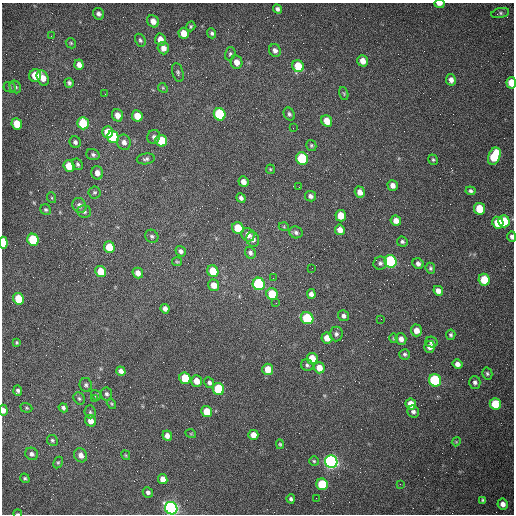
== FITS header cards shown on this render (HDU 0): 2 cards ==
NAXIS1  =                  512 /fastest changing axis
NAXIS2  =                  512 /next to fastest changing axis

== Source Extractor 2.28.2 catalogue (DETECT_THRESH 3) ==
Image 512 x 512 px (HDU 0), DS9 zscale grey, 1 PNG px = 1 image px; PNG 516 x 516 px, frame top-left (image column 1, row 512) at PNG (2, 3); each listed source drawn as its Kron ellipse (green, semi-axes under 4 px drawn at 4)
Background 1500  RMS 23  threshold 67.5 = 3 sigma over >= 5 px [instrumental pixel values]
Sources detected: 169; all 169 listed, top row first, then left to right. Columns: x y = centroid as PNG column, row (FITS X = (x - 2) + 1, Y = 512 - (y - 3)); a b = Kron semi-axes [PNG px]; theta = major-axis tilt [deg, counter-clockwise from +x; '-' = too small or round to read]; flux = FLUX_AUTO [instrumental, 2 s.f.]
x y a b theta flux
439 4 5 3 - 6800
277 9 4 4 - 4100
500 13 9 5 12 3100
99 14 6 5 - 5800
153 21 6 5 - 12000
191 26 5 4 - 2300
184 33 5 5 - 22000
212 33 5 4 - 3200
51 36 3 2 - 1500
140 40 7 5 -62 3100
160 40 6 5 - 14000
71 43 5 4 - 2000
163 48 6 5 - 10000
275 50 6 5 - 5900
230 54 7 5 75 3100
363 61 5 5 - 12000
236 62 7 5 -79 13000
79 65 5 4 - 8500
298 66 6 5 - 40000
178 72 10 5 -75 3600
35 75 6 5 - 35000
43 78 8 5 -65 16000
451 80 6 5 - 6700
69 83 5 4 - 3300
511 83 6 4 -84 29000
10 87 6 5 - 2400
15 87 6 5 - 3400
163 88 5 4 - 1700
344 93 7 4 -71 2000
105 94 2 2 - 820
220 114 6 5 - 150000
289 114 7 5 -61 3500
117 115 6 5 - 12000
137 116 6 5 - 22000
327 121 6 5 - 21000
83 123 6 5 - 65000
17 124 6 5 - 32000
293 128 2 2 - 750
108 132 6 5 - 44000
113 137 6 5 - 110000
154 137 7 6 - 3800
161 141 6 5 - 50000
75 142 6 5 - 4500
124 142 8 7 - 7600
311 145 5 5 - 2300
93 154 7 5 -19 3400
494 156 9 6 68 70000
302 158 6 6 - 110000
146 159 9 5 7 3500
433 160 5 4 - 2500
78 164 6 4 -58 2700
69 166 6 5 - 33000
270 169 5 4 - 1700
97 173 6 6 - 10000
243 182 5 5 - 8600
393 186 5 5 - 8800
299 187 2 2 - 1000
470 191 5 4 - 3200
94 192 6 6 - 2900
360 192 5 5 - 11000
310 196 5 5 - 4900
52 198 5 3 - 1700
241 198 5 4 - 4900
79 205 8 6 -58 7400
479 209 6 5 - 39000
46 210 6 5 - 2600
84 211 7 6 - 4300
341 216 6 5 - 25000
396 220 5 5 - 11000
504 221 6 5 - 50000
498 223 6 5 - 41000
284 227 5 3 - 1500
238 228 6 5 - 42000
340 230 5 5 - 11000
296 232 7 5 -21 4100
248 235 7 6 - 12000
152 236 7 6 - 3300
512 237 5 4 - 4400
253 239 7 6 - 6100
33 240 6 5 - 99000
402 242 5 5 - 2900
3 243 6 4 -84 61000
109 247 6 5 - 36000
181 251 5 5 - 4600
250 253 6 5 - 4300
391 261 6 6 - 280000
177 262 5 4 - 1700
380 263 7 6 - 4400
418 264 6 5 - 5800
312 268 2 2 - 690
430 268 6 4 -67 2700
101 271 5 5 - 32000
213 271 6 5 - 41000
138 273 5 5 - 11000
273 278 2 2 - 690
484 280 6 5 - 43000
259 284 6 6 - 200000
214 285 6 5 - 15000
438 291 5 4 - 8600
272 294 6 5 - 50000
311 294 5 4 - 6200
19 299 6 5 - 54000
276 303 3 2 - 1300
165 309 5 4 - 7100
343 316 5 5 - 4600
307 318 6 6 - 110000
381 319 2 2 - 820
416 330 6 5 - 11000
336 334 7 6 - 4300
451 335 5 4 - 2900
327 338 6 5 - 15000
393 338 5 3 - 1500
401 339 6 5 - 7900
432 342 6 5 - 4600
17 343 3 3 - 2000
430 347 6 5 - 7700
405 354 5 5 - 2800
312 358 5 5 - 26000
457 364 5 4 - 7000
307 365 6 5 - 3300
319 368 6 5 - 16000
268 369 5 5 - 21000
121 371 5 4 - 6200
487 374 6 5 - 2800
185 378 6 5 - 49000
435 380 6 6 - 170000
196 381 6 5 - 17000
475 382 6 5 - 4200
209 383 5 4 - 4100
86 385 7 6 - 3500
218 389 6 5 - 98000
18 391 5 4 - 3500
107 394 6 5 - 3500
96 395 5 4 - 2500
79 398 6 5 - 3000
94 399 2 2 - 610
111 404 5 4 - 1800
411 404 5 5 - 20000
495 404 6 5 - 50000
26 408 6 4 -20 2200
63 408 5 4 - 3800
3 410 5 4 - 8700
207 411 5 5 - 28000
90 412 6 5 - 2700
413 412 6 5 - 4700
91 421 6 5 - 14000
191 434 5 3 - 1400
253 435 5 5 - 13000
167 436 5 4 - 8200
52 440 6 5 - 2700
456 442 4 3 - 1200
280 444 5 4 - 1900
32 454 6 6 - 4900
81 455 7 6 - 9500
126 455 5 3 - 1600
314 461 5 5 - 2200
331 462 6 6 - 720000
58 463 6 4 62 2200
25 478 5 4 - 2200
163 479 5 4 - 13000
322 484 6 5 - 91000
400 484 3 3 - 880
148 492 5 5 - 4400
316 498 2 2 - 3500
291 499 4 4 - 3100
483 500 4 4 - 2400
503 504 5 5 - 8200
171 508 6 6 - 580000
18 514 4 2 - 1500
At the frame edge (FLAGS 8, measured only in part): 7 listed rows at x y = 439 4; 511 83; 512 237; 3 243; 3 410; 171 508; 18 514